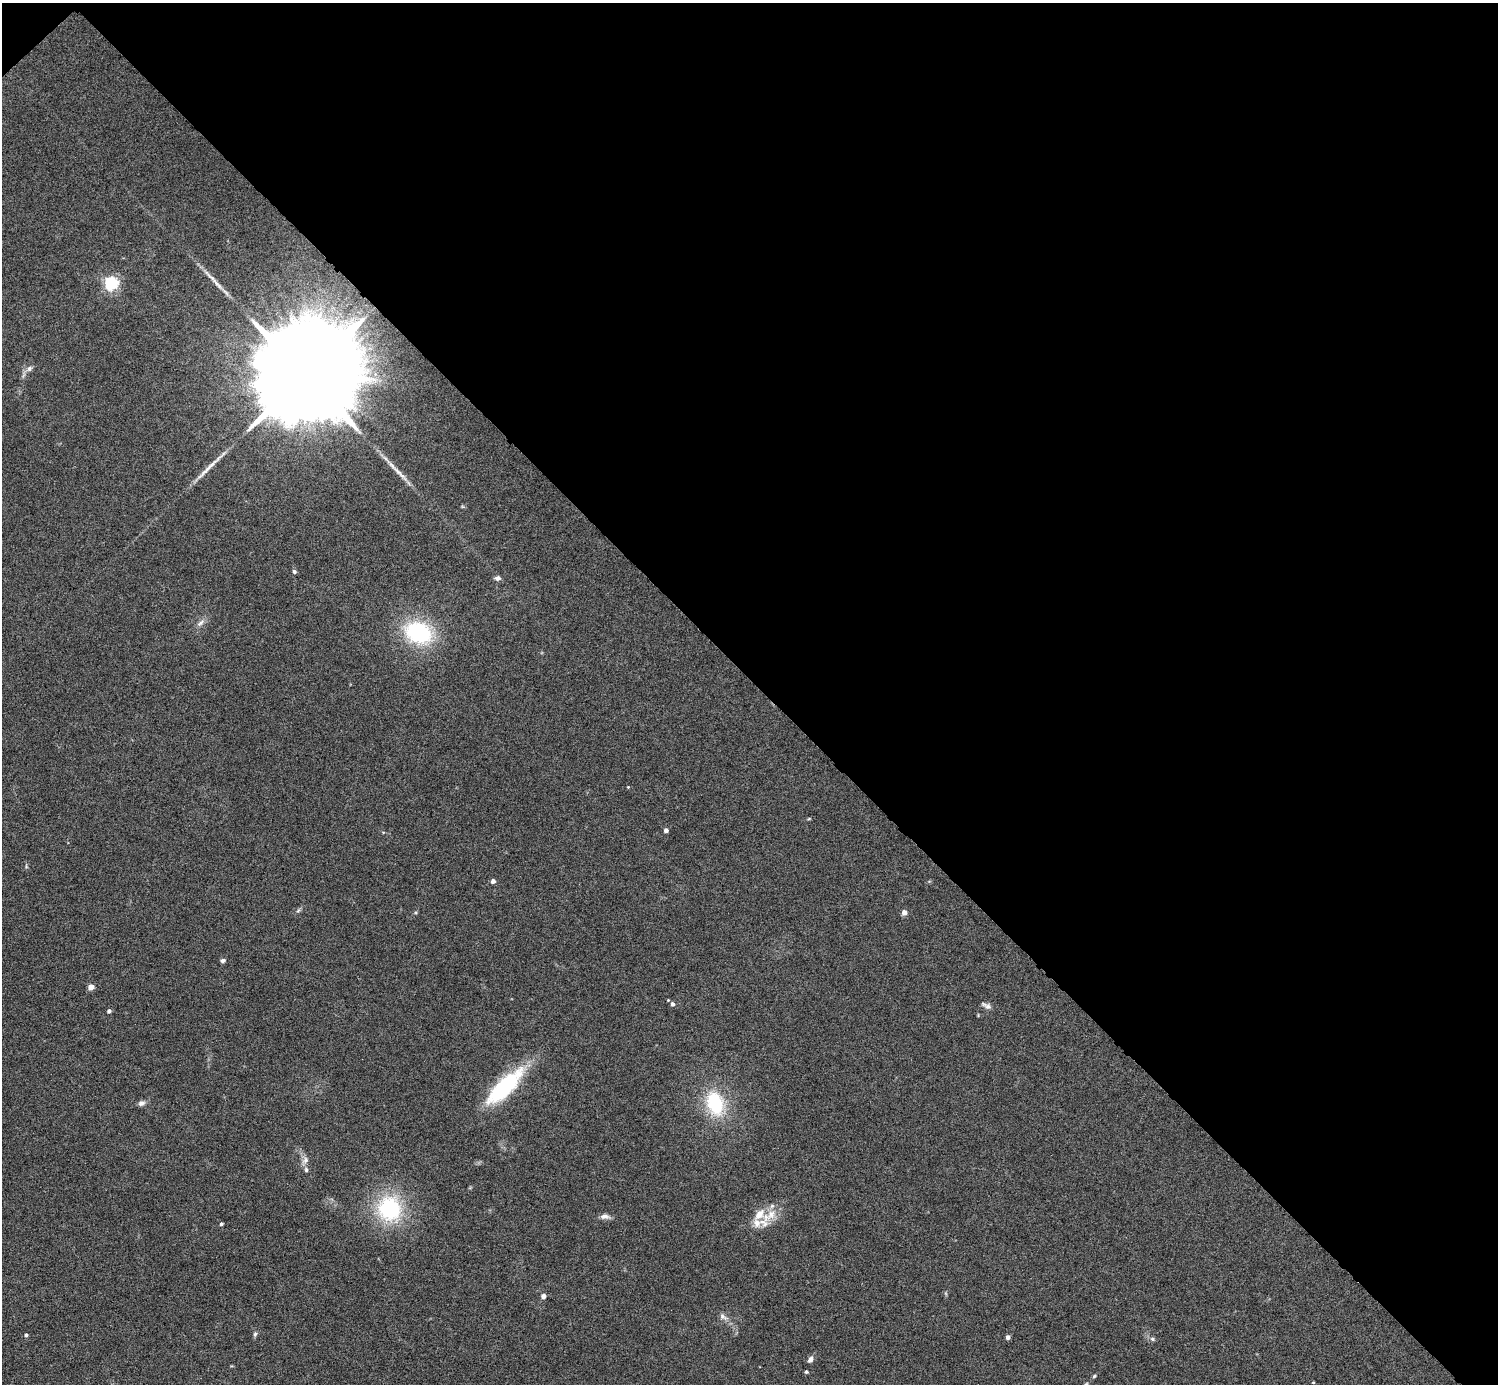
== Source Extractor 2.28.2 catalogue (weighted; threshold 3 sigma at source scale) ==
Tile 3 of 4 x 4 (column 3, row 1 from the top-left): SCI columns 2991-4486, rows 4446-5827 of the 5981 x 5981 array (HDU 1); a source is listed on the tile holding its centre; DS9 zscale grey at full resolution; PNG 1500 x 1386 px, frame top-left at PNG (2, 3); no overlay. Shown black and unused: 49% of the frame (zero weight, under 4 of 8 exposures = <1% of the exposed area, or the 3 px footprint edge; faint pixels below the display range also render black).
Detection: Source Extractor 2.28.2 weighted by HDU 2 'WHT'; one run over the whole footprint, this tile lists its part. Background 0.0442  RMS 0.0039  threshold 0.0158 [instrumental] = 3 sigma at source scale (4.09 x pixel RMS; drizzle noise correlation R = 1.36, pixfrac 0.8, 0.05/0.05 arcsec/px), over >= 5 px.
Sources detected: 43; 2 long thin detections or spike segments (spike, bleed or trail) — not listed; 2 inside a brighter listed object's ellipse — not listed separately; the other 39 listed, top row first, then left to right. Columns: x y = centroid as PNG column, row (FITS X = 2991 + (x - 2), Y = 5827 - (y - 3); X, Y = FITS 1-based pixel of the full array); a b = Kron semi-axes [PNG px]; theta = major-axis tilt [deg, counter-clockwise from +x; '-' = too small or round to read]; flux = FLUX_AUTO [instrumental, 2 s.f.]
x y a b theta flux
212 278 35 5 -43 3.3
111 283 6 6 - 75
29 368 8 7 - 1.4
305 375 38 20 41 20000
294 572 5 4 - 0.83
498 578 7 5 15 1.4
201 623 13 6 41 1.6
418 633 28 21 -22 34
628 787 3 3 - 0.26
809 819 5 3 - 0.33
666 830 4 4 - 1.2
493 881 4 4 - 1.7
904 912 5 4 - 2.4
223 961 6 5 - 0.81
91 987 4 4 - 3.4
673 1004 6 5 - 1.1
987 1006 15 6 -26 1.4
109 1011 4 4 - 0.89
504 1087 50 16 45 33
141 1103 9 7 28 1.3
715 1103 27 18 -73 21
305 1160 10 8 50 1.7
306 1170 7 5 -75 0.85
389 1209 34 31 -84 30
771 1214 20 11 56 5.3
605 1216 14 7 0 1.7
757 1223 12 10 -68 2.9
221 1224 4 3 - 0.67
543 1296 4 4 - 2.1
723 1316 12 7 -36 1.7
255 1334 7 5 87 0.75
26 1335 4 3 - 0.65
1008 1337 4 4 - 1.3
1152 1339 7 5 -22 0.75
810 1359 8 6 60 1.3
806 1372 4 4 - 0.45
1094 1376 5 4 - 0.5
1313 1382 4 3 - 0.27
1086 1384 6 5 - 0.53
Overlapping masked pixels (flux is a lower limit): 1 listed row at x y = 305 375
Isophote crosses this tile's border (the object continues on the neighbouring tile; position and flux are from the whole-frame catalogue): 1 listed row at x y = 1086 1384